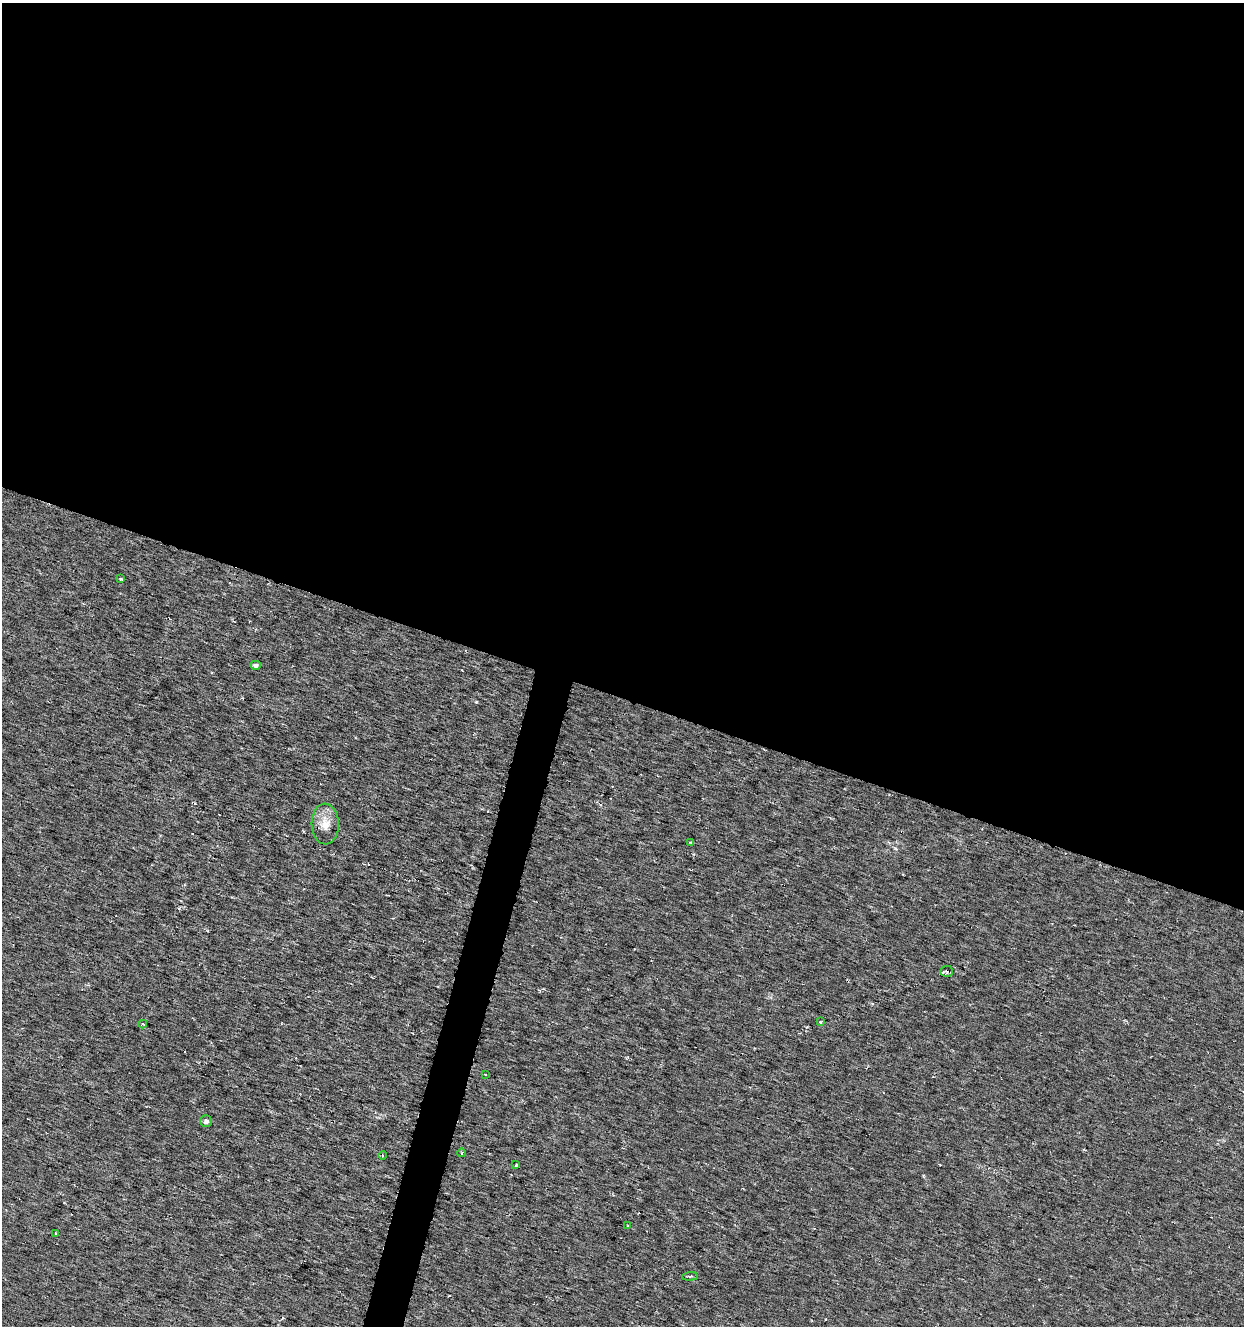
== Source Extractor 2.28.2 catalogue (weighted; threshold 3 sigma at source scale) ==
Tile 3 of 4 x 4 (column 3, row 1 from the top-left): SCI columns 2701-3942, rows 3975-5298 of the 5463 x 5298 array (HDU 1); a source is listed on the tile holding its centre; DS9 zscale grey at full resolution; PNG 1246 x 1328 px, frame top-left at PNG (2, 3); each listed source drawn as its Kron ellipse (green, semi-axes under 4 px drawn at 4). Shown black and unused: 54% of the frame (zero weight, under 3 of 6 exposures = <1% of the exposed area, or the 3 px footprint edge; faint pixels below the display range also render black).
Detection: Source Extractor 2.28.2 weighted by HDU 2 'WHT'; one run over the whole footprint, this tile lists its part. Background 0.00669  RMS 0.0034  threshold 0.0139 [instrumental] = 3 sigma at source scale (4.09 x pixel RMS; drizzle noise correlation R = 1.36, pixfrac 0.8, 0.0396/0.0396 arcsec/px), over >= 5 px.
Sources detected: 19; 4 cosmic-ray / hot-pixel residue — neither listed nor drawn; the other 15 listed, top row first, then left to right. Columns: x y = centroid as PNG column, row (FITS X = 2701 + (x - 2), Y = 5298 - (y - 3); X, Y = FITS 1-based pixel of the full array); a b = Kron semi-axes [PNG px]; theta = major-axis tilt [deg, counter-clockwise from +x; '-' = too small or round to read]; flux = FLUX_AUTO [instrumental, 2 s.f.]
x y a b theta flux
121 579 3 2 - 0.37
255 665 5 4 - 0.8
325 824 20 13 -88 4.5
691 842 4 2 - 0.3
947 971 6 5 - 0.78
820 1022 3 3 - 0.33
143 1024 4 3 - 0.4
485 1074 3 3 - 0.38
206 1121 6 5 - 0.89
462 1153 4 3 - 0.27
382 1155 4 2 - 0.34
516 1165 3 2 - 0.36
628 1226 3 3 - 0.25
55 1233 3 2 - 0.27
690 1276 8 3 4 0.42
Unlisted compact peaks at least as high as the median listed source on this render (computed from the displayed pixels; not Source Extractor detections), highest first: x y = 476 702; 895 848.